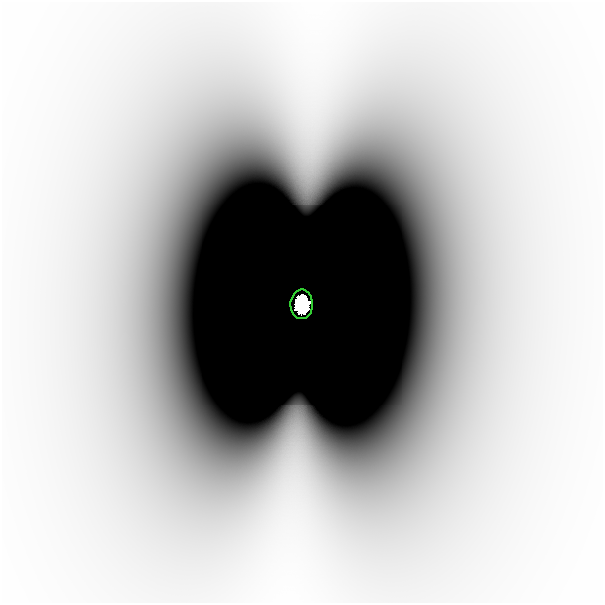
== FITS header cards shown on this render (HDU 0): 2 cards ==
NAXIS1  =                  601
NAXIS2  =                  601

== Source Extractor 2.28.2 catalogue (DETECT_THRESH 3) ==
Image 601 x 601 px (HDU 0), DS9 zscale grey, 1 PNG px = 1 image px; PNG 605 x 605 px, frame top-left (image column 1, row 601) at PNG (2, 2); each listed source drawn as its Kron ellipse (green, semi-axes under 4 px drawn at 4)
Background -4.01e-10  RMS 1.5e-10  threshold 4.36e-10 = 3 sigma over >= 5 px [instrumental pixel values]
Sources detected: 3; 2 with non-positive FLUX_AUTO (blend fragments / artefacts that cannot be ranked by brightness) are neither listed nor drawn; the other 1 listed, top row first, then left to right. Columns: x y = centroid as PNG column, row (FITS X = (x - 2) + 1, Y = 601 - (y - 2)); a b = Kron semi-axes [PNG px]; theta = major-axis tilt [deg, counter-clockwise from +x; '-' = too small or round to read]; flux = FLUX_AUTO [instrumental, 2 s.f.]
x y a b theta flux
302 304 15 11 89 16
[2 non-positive-flux detections neither listed nor drawn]